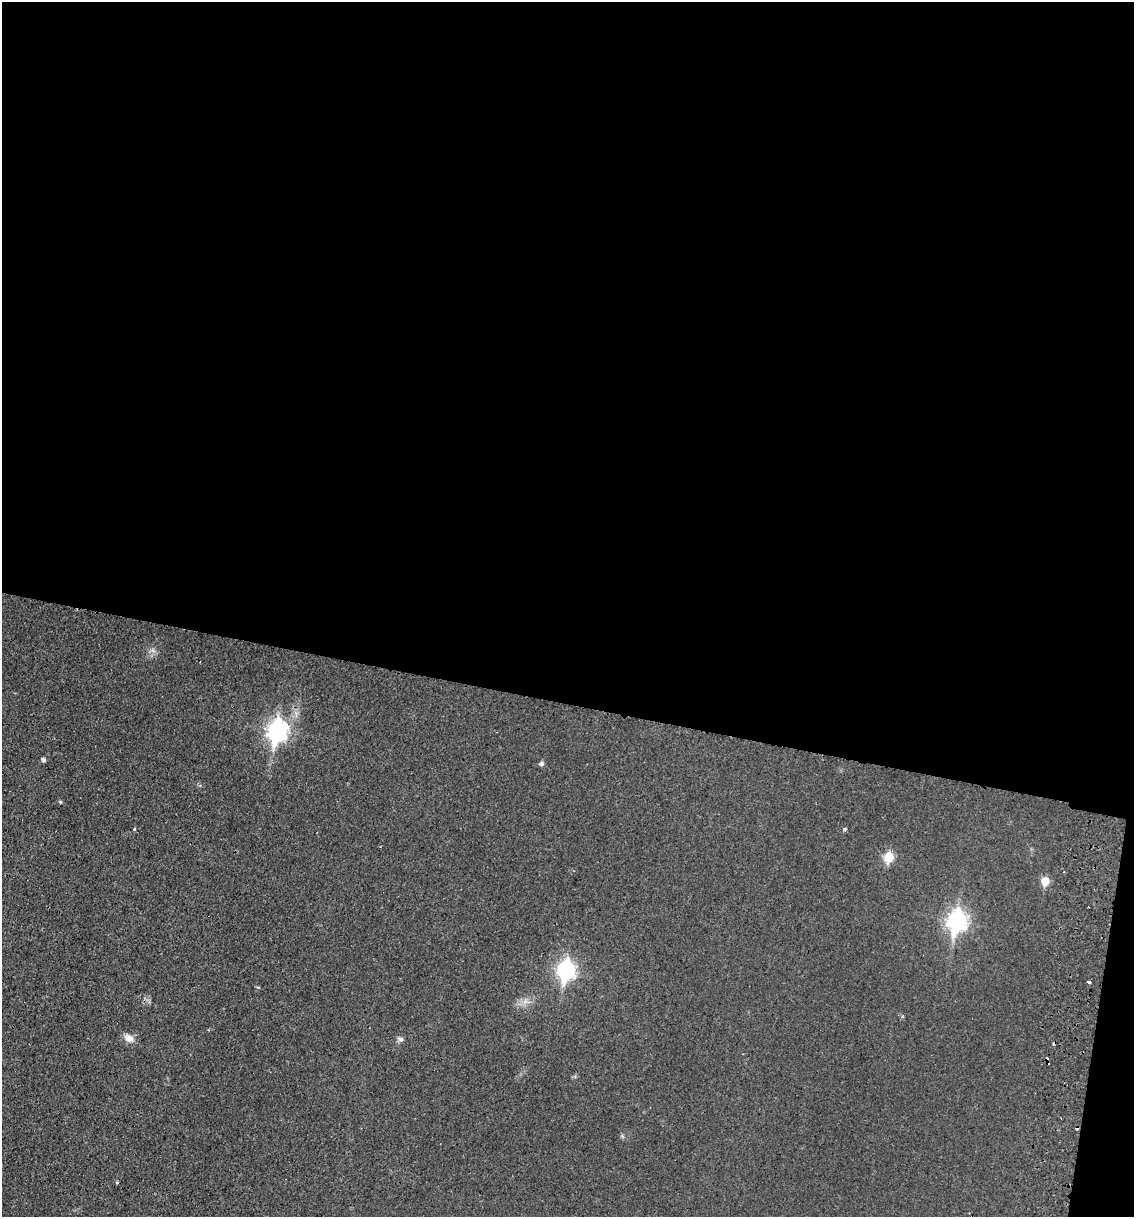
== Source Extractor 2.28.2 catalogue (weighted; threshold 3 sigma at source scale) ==
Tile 4 of 4 x 4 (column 4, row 1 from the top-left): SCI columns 3694-4825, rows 3659-4873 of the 5004 x 4890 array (HDU 1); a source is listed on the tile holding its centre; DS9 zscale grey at full resolution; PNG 1136 x 1219 px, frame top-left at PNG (2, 2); no overlay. Shown black and unused: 59% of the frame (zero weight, under 2 of 3 exposures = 3% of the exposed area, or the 3 px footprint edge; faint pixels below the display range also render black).
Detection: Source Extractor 2.28.2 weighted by HDU 2 'WHT'; one run over the whole footprint, this tile lists its part. Background 0.0214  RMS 0.0047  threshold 0.0212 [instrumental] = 3 sigma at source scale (4.5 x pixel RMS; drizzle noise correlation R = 1.50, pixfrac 1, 0.05/0.05 arcsec/px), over >= 5 px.
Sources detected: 19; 5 cosmic-ray / hot-pixel residue — not listed; the other 14 listed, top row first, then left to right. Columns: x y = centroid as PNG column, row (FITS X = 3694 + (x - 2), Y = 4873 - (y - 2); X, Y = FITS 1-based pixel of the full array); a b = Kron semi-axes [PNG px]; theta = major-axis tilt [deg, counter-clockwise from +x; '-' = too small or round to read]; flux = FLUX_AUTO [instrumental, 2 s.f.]
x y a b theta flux
277 731 10 8 78 210
43 760 4 4 - 1.5
541 764 6 5 - 1.5
60 802 4 3 - 0.62
134 829 4 2 - 0.41
845 829 4 3 - 1
889 857 6 5 - 20
1045 881 6 5 - 10
957 921 10 8 81 190
566 970 9 7 82 160
258 987 4 4 - 0.58
129 1038 16 9 -28 3.4
400 1039 10 6 -30 1.3
117 1183 4 4 - 0.49